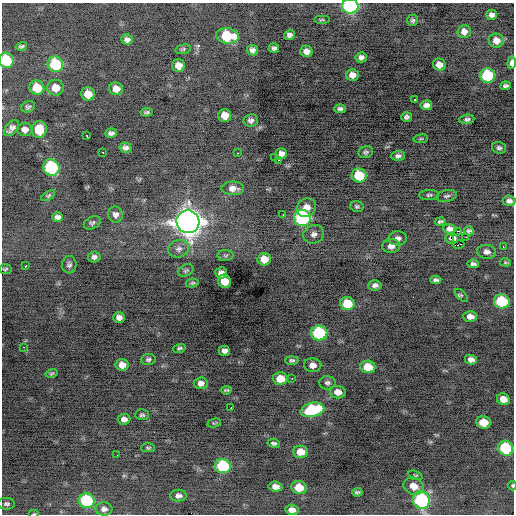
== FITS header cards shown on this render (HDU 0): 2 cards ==
NAXIS1  =                  512 / Axis length
NAXIS2  =                  512 / Axis length

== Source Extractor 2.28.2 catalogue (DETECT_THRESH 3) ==
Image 512 x 512 px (HDU 0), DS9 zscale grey, 1 PNG px = 1 image px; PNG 516 x 516 px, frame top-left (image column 1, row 512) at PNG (2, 3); each listed source drawn as its Kron ellipse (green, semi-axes under 4 px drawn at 4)
Background -0.688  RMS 0.83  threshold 2.49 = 3 sigma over >= 5 px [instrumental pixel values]
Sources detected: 142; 1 with non-positive FLUX_AUTO (blend fragments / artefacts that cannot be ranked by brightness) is neither listed nor drawn; the other 141 listed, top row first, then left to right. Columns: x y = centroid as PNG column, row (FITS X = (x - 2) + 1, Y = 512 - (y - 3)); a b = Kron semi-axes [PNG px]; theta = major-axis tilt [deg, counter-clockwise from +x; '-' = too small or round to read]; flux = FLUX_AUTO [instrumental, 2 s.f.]
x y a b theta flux
350 6 8 7 - 7900
491 15 5 5 - 190
322 20 8 4 0 85
412 20 5 5 - 110
464 32 7 6 - 330
289 35 5 5 - 170
227 36 11 7 -7 2600
127 39 6 5 - 210
496 40 7 7 - 460
21 46 6 4 16 110
274 48 5 5 - 170
183 49 8 4 14 86
252 50 6 5 - 200
306 51 6 5 - 310
361 57 5 5 - 190
6 60 8 7 - 2700
512 63 6 4 84 310
55 64 8 7 - 3400
439 65 6 6 - 370
178 66 6 6 - 490
352 75 6 6 - 410
487 75 7 7 - 3500
505 86 5 4 - 140
37 88 7 7 - 1300
56 88 8 7 - 650
116 89 7 6 - 480
88 94 7 6 - 850
414 99 3 2 - 360
426 105 6 5 - 250
28 107 7 5 21 120
340 109 5 4 - 170
147 112 6 4 7 110
225 115 6 6 - 630
406 117 5 5 - 140
467 119 7 4 8 150
251 120 7 6 - 200
12 128 9 6 48 250
25 129 7 6 - 310
39 130 8 7 - 1300
111 133 6 4 5 180
87 135 3 3 - 710
421 139 7 3 8 61
125 148 6 5 - 200
499 148 7 5 -17 150
102 152 3 2 - 140
366 152 7 6 - 140
237 153 3 2 - 660
281 154 5 5 - 280
398 156 7 5 3 180
275 157 2 2 - 270
278 160 3 2 - 75
51 167 8 8 - 4600
359 175 7 7 - 1900
233 188 11 6 -1 360
429 195 10 5 1 130
48 196 8 4 34 83
447 196 10 6 13 160
509 201 6 5 - 220
357 206 7 5 -14 110
306 208 10 9 - 630
116 214 8 7 - 260
283 215 3 2 - 65
58 217 5 5 - 220
302 218 8 8 - 7300
440 221 5 3 - 110
188 222 11 11 - 56000
92 223 9 6 27 130
450 229 6 5 - 270
458 231 2 2 - 540
469 231 5 4 - 140
314 234 10 9 - 310
398 238 9 7 2 270
465 238 3 2 - 25
450 239 5 2 - 49
459 245 5 2 - 520
391 246 9 7 4 350
503 247 3 3 - 50
179 249 10 8 13 280
487 252 9 7 -6 290
225 256 8 5 -1 100
94 257 6 5 - 190
264 259 7 6 - 770
505 262 5 3 - 67
473 264 6 4 -3 170
69 265 8 7 - 170
26 266 3 3 - 170
5 269 6 5 - 84
186 270 8 5 26 110
221 273 6 5 - 270
436 280 6 4 3 150
225 281 7 6 - 1100
192 283 6 4 11 92
375 285 7 5 4 190
461 295 8 4 -44 87
502 301 8 7 - 3300
347 304 7 6 - 1700
470 316 7 5 -4 370
119 317 6 5 - 270
319 333 8 7 - 4500
24 347 4 4 - 52
179 348 6 4 14 99
224 351 6 5 - 200
148 359 7 5 9 140
471 359 6 5 - 240
292 360 7 4 0 120
122 365 6 6 - 470
313 365 8 7 - 380
368 367 7 6 - 1100
51 373 6 4 15 86
280 378 7 6 - 950
292 378 3 2 - 110
201 383 7 5 4 290
327 383 8 6 0 170
226 390 5 3 - 85
338 392 8 6 -8 460
503 399 6 5 - 580
231 408 3 2 - 260
312 410 12 7 13 4200
142 415 7 5 2 120
124 419 6 5 - 240
484 422 7 6 - 870
214 423 7 4 14 70
274 443 6 4 -10 120
148 448 7 4 0 85
506 448 8 7 - 3200
301 452 7 6 - 720
117 455 2 2 - 53
223 466 8 7 - 4000
416 475 7 3 -20 64
414 486 10 8 -22 560
512 486 4 3 - 68
275 487 7 5 -6 340
299 488 8 6 -13 1100
357 492 5 3 - 100
178 496 8 6 0 210
421 500 9 8 - 6000
87 501 8 7 - 3700
7 504 8 6 -2 160
104 509 8 6 -2 230
292 510 7 5 -10 330
34 514 5 3 - 54
At the frame edge (FLAGS 8, measured only in part): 5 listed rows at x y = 350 6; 6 60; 512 63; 512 486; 34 514
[1 non-positive-flux detection neither listed nor drawn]